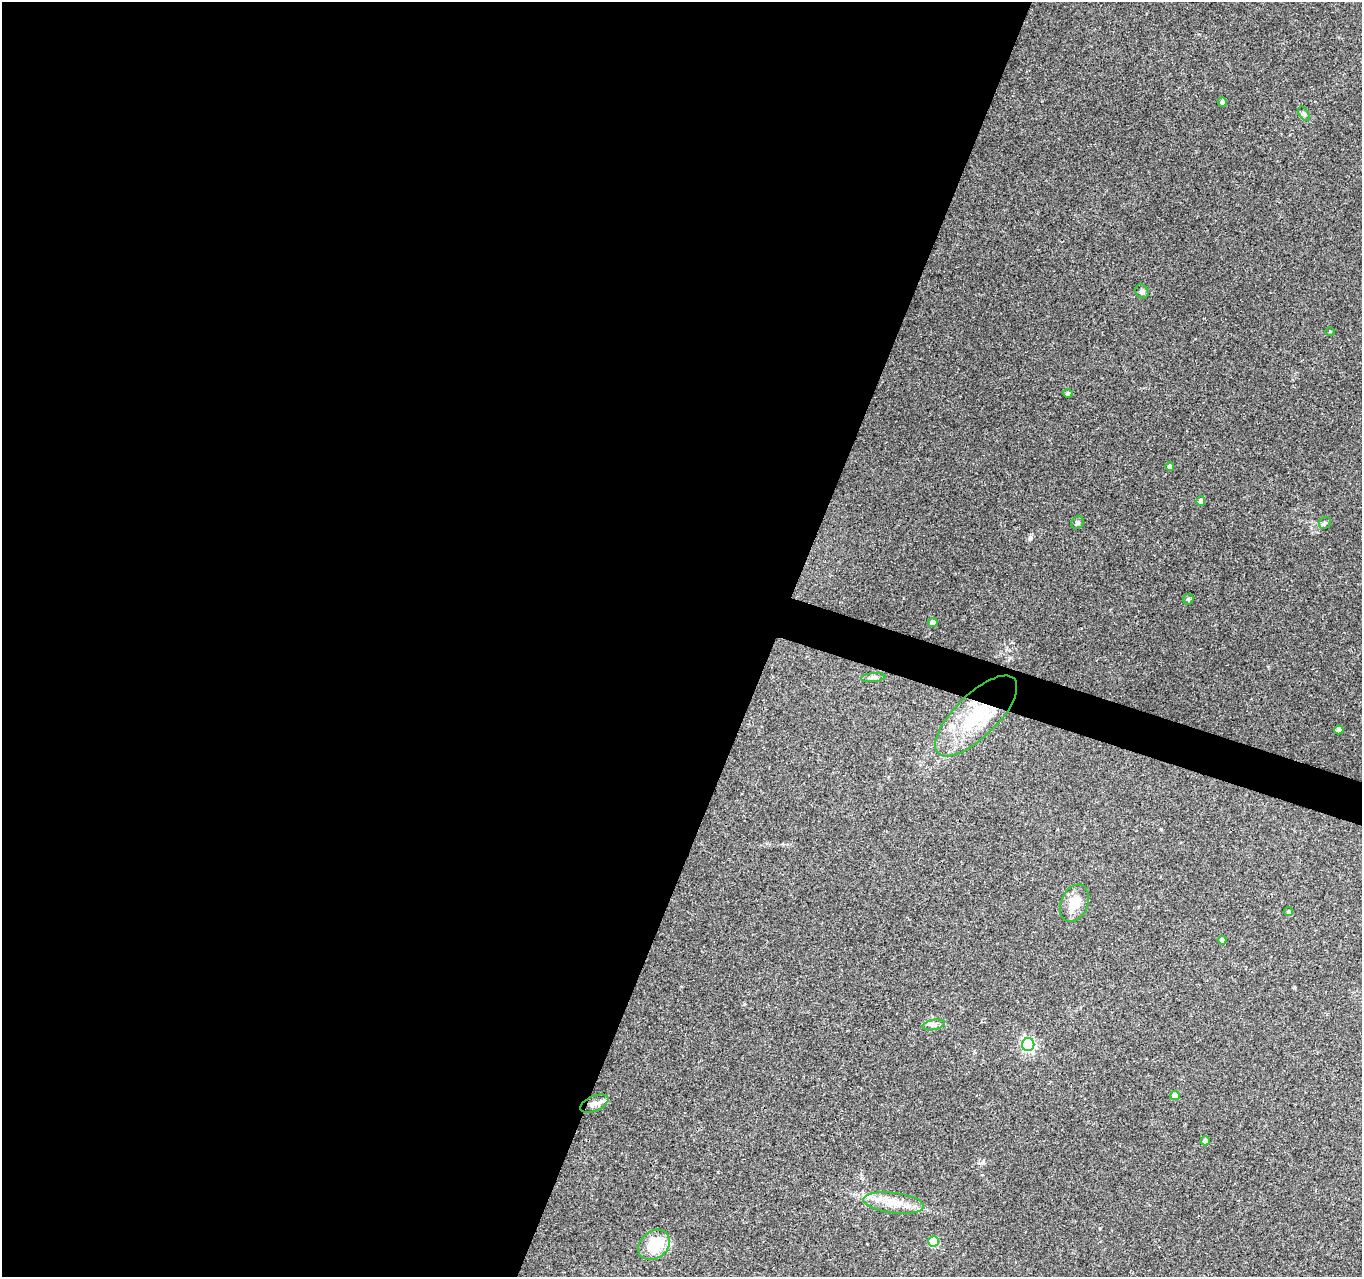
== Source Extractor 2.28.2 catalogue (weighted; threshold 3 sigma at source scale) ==
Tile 5 of 4 x 4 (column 1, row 2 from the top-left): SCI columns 1-1360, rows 2768-4042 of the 5450 x 5597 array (HDU 1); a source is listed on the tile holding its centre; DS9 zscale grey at full resolution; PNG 1364 x 1279 px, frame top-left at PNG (2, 2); each listed source drawn as its Kron ellipse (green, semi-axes under 4 px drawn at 4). Shown black and unused: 58% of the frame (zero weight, under 3 of 4 exposures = <1% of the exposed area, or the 3 px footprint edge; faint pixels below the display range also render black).
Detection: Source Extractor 2.28.2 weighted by HDU 2 'WHT'; one run over the whole footprint, this tile lists its part. Background 0.069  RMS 0.0045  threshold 0.0204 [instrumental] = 3 sigma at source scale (4.5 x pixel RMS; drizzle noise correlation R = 1.50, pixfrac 1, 0.0396/0.0396 arcsec/px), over >= 5 px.
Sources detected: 26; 1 inside a brighter listed object's ellipse — not listed separately; the other 25 listed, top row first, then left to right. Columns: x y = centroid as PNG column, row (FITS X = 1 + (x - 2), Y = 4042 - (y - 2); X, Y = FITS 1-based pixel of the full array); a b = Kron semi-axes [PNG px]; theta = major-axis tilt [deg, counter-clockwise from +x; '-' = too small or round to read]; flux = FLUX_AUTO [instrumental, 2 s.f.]
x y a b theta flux
1222 102 5 4 - 1
1304 114 8 4 -59 0.82
1142 291 7 6 - 1
1330 331 5 3 - 0.39
1068 393 4 4 - 1.1
1170 467 4 4 - 1.5
1201 501 5 4 - 1.4
1078 523 7 6 - 1
1325 523 6 5 - 0.8
1188 599 6 5 - 0.67
933 623 5 4 - 4.1
873 678 12 4 4 1.4
976 716 53 21 45 33
1339 730 4 4 - 2.6
1074 903 19 13 68 7.8
1289 911 4 4 - 0.72
1222 940 4 4 - 2.6
933 1025 11 5 11 1.6
1028 1044 6 6 - 78
1175 1096 5 4 - 4.9
594 1104 15 7 23 3
1205 1141 4 4 - 2.5
894 1203 30 10 -7 8.8
933 1242 5 5 - 20
654 1245 17 13 38 14
Overlapping masked pixels (flux is a lower limit): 1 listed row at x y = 976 716
Unlisted compact peaks at least as high as the median listed source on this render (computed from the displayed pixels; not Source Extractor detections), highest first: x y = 1030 538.